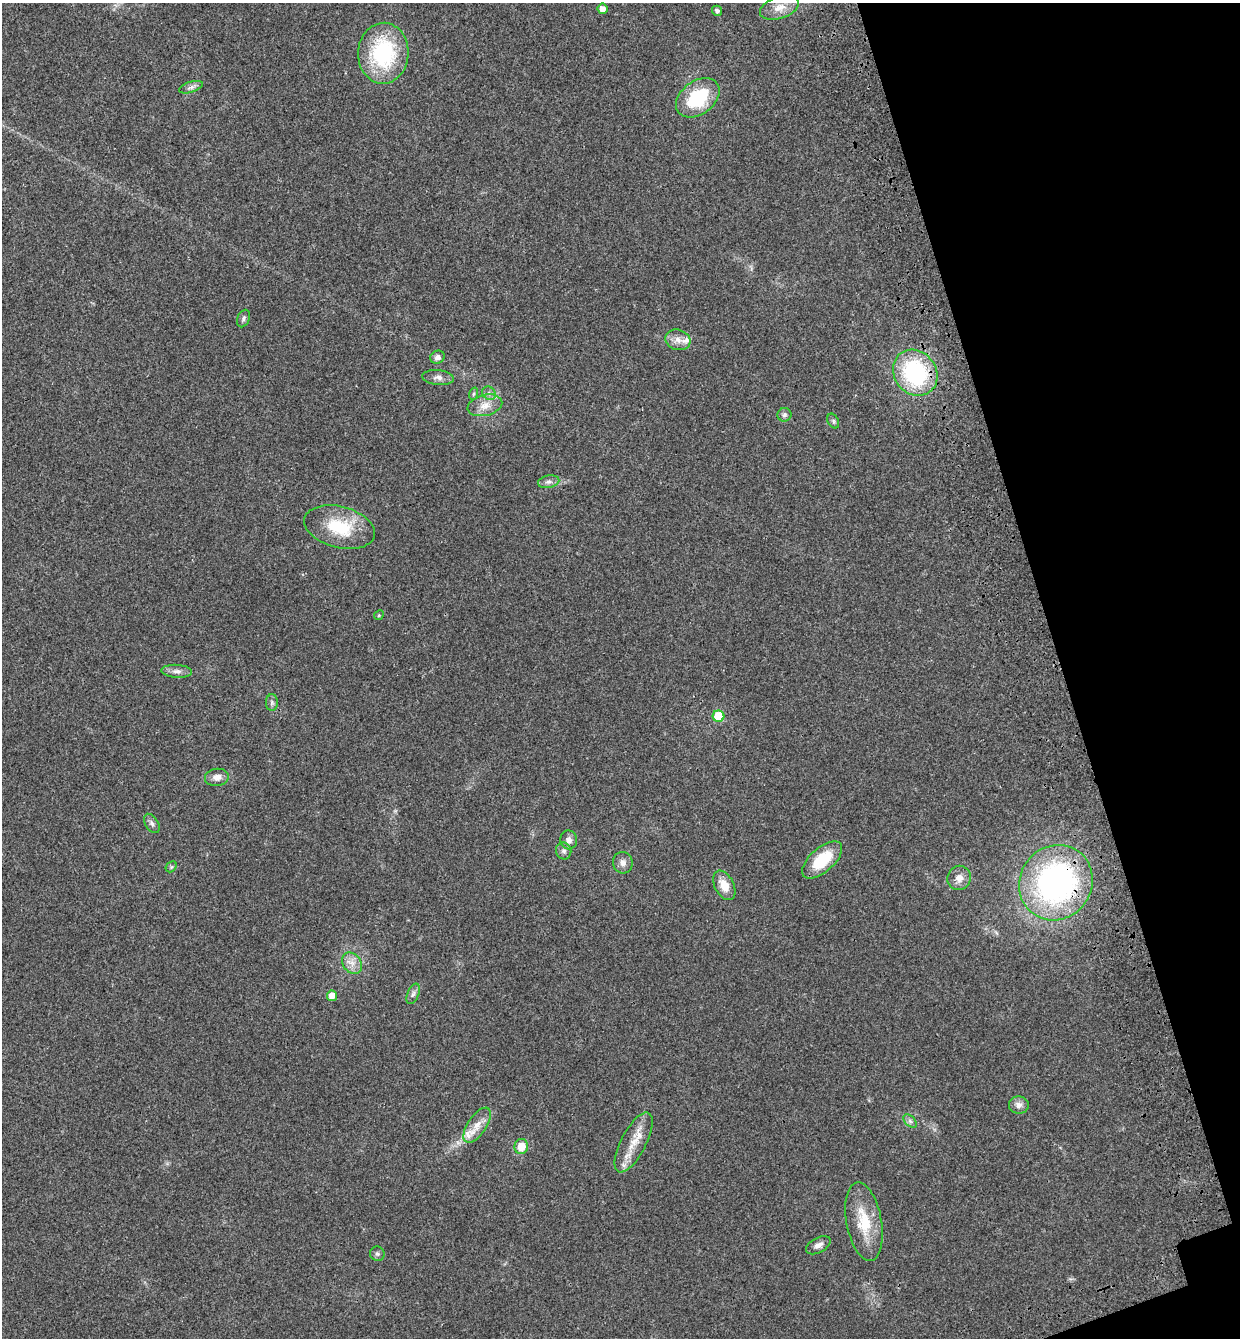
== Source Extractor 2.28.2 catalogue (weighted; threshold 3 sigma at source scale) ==
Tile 12 of 4 x 4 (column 4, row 3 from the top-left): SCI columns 3985-5222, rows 1457-2792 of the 5439 x 5585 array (HDU 1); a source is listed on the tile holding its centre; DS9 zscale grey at full resolution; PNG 1242 x 1340 px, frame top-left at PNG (2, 3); each listed source drawn as its Kron ellipse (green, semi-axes under 4 px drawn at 4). Shown black and unused: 15% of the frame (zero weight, under 3 of 4 exposures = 9% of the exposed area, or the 3 px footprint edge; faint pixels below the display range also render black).
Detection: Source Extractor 2.28.2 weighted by HDU 2 'WHT'; one run over the whole footprint, this tile lists its part. Background 0.0211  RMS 0.003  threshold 0.0134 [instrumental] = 3 sigma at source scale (4.5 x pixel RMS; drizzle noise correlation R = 1.50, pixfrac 1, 0.0396/0.0396 arcsec/px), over >= 5 px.
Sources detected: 45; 2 inside a brighter listed object's ellipse — not listed separately; the other 43 listed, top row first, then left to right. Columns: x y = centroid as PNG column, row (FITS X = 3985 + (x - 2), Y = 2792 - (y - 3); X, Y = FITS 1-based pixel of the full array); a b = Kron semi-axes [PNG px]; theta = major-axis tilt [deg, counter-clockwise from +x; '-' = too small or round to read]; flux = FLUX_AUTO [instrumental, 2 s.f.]
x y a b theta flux
779 7 20 11 19 3.7
602 9 5 5 - 1.9
717 11 5 5 - 0.95
383 53 30 25 87 28
191 87 12 5 18 1.1
698 98 24 16 37 17
243 319 9 6 67 0.76
678 340 12 10 -17 2.3
437 357 7 6 - 1.2
915 373 24 21 -53 33
438 377 16 7 -5 1.7
489 393 7 6 - 0.99
473 394 6 4 71 0.46
485 405 17 10 13 3.5
784 415 7 7 - 0.86
833 421 8 5 -62 0.56
549 482 11 6 11 1.1
340 527 36 20 -15 14
379 615 5 4 - 0.35
177 671 15 6 -4 1.5
272 702 8 6 -89 0.78
718 716 6 5 - 10
217 777 12 8 6 2
152 823 11 6 -57 1.1
569 840 9 8 - 1.6
564 851 8 7 - 1
822 860 24 12 42 11
623 863 11 10 - 1.7
171 867 6 4 46 0.46
959 878 12 11 - 2.4
1056 883 39 36 54 82
724 885 16 9 -63 4.3
352 963 12 9 -55 2.3
413 994 11 5 67 1
332 996 5 5 - 3.1
1019 1105 10 8 -4 1.8
910 1121 8 5 -46 0.82
477 1125 20 9 57 3.6
634 1142 33 12 62 6.3
521 1146 7 7 - 4.3
864 1222 40 17 -80 11
818 1245 13 7 29 1.7
377 1254 7 7 - 0.69
Overlapping masked pixels (flux is a lower limit): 2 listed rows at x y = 915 373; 1056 883